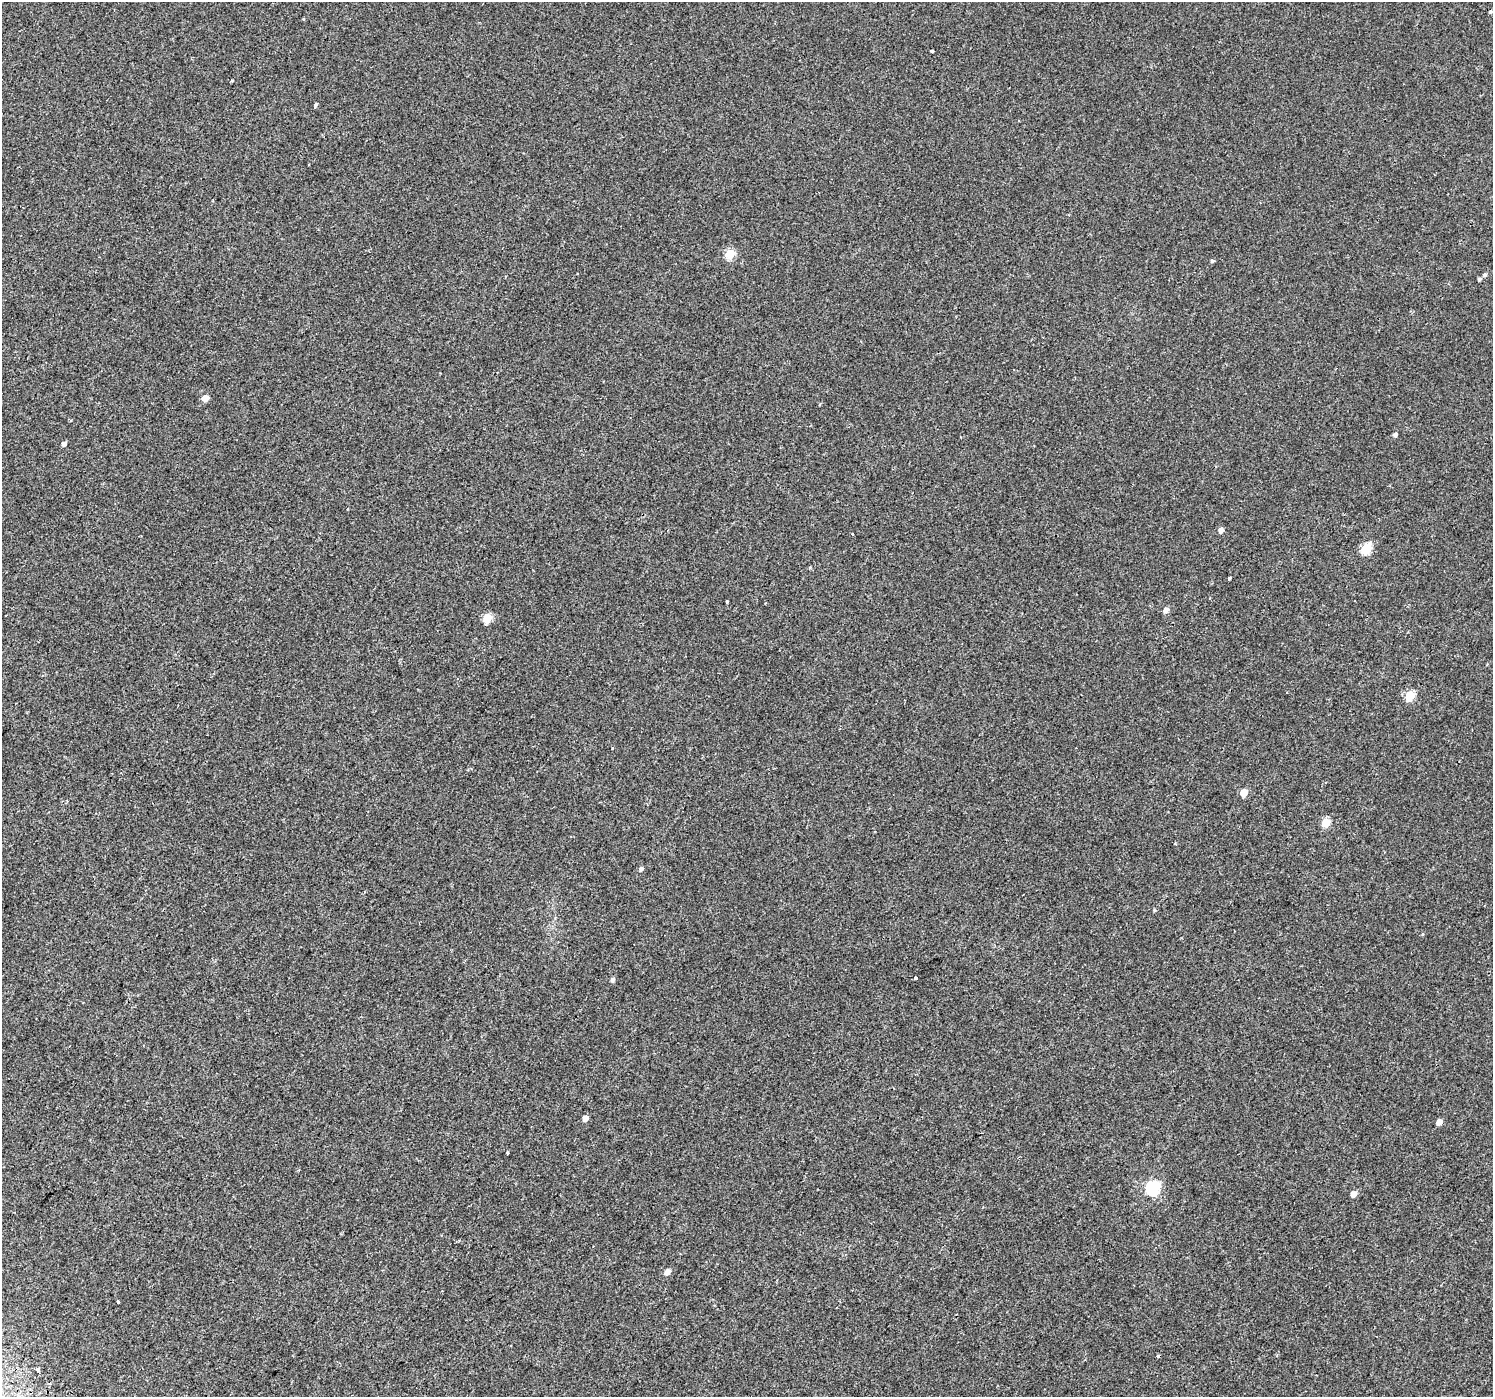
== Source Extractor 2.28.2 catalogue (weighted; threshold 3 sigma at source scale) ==
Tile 7 of 4 x 4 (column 3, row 2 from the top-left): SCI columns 3024-4514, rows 3084-4478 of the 6041 x 6101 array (HDU 1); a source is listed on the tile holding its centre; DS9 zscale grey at full resolution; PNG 1495 x 1399 px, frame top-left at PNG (2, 2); no overlay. Shown black and unused: <1% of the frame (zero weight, under 2 of 3 exposures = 3% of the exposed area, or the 3 px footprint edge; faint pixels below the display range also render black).
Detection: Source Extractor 2.28.2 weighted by HDU 2 'WHT'; one run over the whole footprint, this tile lists its part. Background 0.00314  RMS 0.0036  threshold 0.016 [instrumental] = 3 sigma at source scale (4.5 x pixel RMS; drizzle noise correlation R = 1.50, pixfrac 1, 0.0396/0.0396 arcsec/px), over >= 5 px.
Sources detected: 34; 2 cosmic-ray / hot-pixel residue — not listed; the other 32 listed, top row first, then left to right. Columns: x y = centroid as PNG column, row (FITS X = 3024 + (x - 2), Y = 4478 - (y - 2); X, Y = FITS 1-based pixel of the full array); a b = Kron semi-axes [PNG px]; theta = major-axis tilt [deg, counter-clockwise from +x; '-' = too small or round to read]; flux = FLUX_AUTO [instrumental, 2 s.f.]
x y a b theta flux
1491 11 3 3 - 2.3
932 51 3 3 - 1.5
232 80 3 3 - 0.74
316 105 4 3 - 1.3
730 254 5 5 - 14
1212 261 4 3 - 1
1485 275 5 5 - 0.68
1479 279 4 3 - 0.65
205 398 5 5 - 3.3
1395 435 5 4 - 0.89
64 444 5 4 - 1.1
1221 530 5 4 - 1.7
852 534 3 2 - 0.43
1366 549 6 5 - 20
1229 578 3 3 - 0.72
727 601 3 3 - 0.49
1166 610 6 5 - 1.5
487 618 5 5 - 14
1410 696 5 5 - 15
1244 792 5 5 - 6.1
1326 823 5 5 - 11
641 869 5 5 - 0.88
916 978 3 3 - 1.5
613 980 5 5 - 0.81
585 1118 5 5 - 1.9
1439 1122 5 4 - 2.5
507 1153 3 3 - 0.41
1153 1188 7 6 - 53
1353 1194 5 4 - 2.5
667 1272 5 5 - 2.3
118 1301 3 3 - 0.86
38 1370 3 3 - 1.7
Isophote crosses this tile's border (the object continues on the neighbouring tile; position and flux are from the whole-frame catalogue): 1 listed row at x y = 1491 11